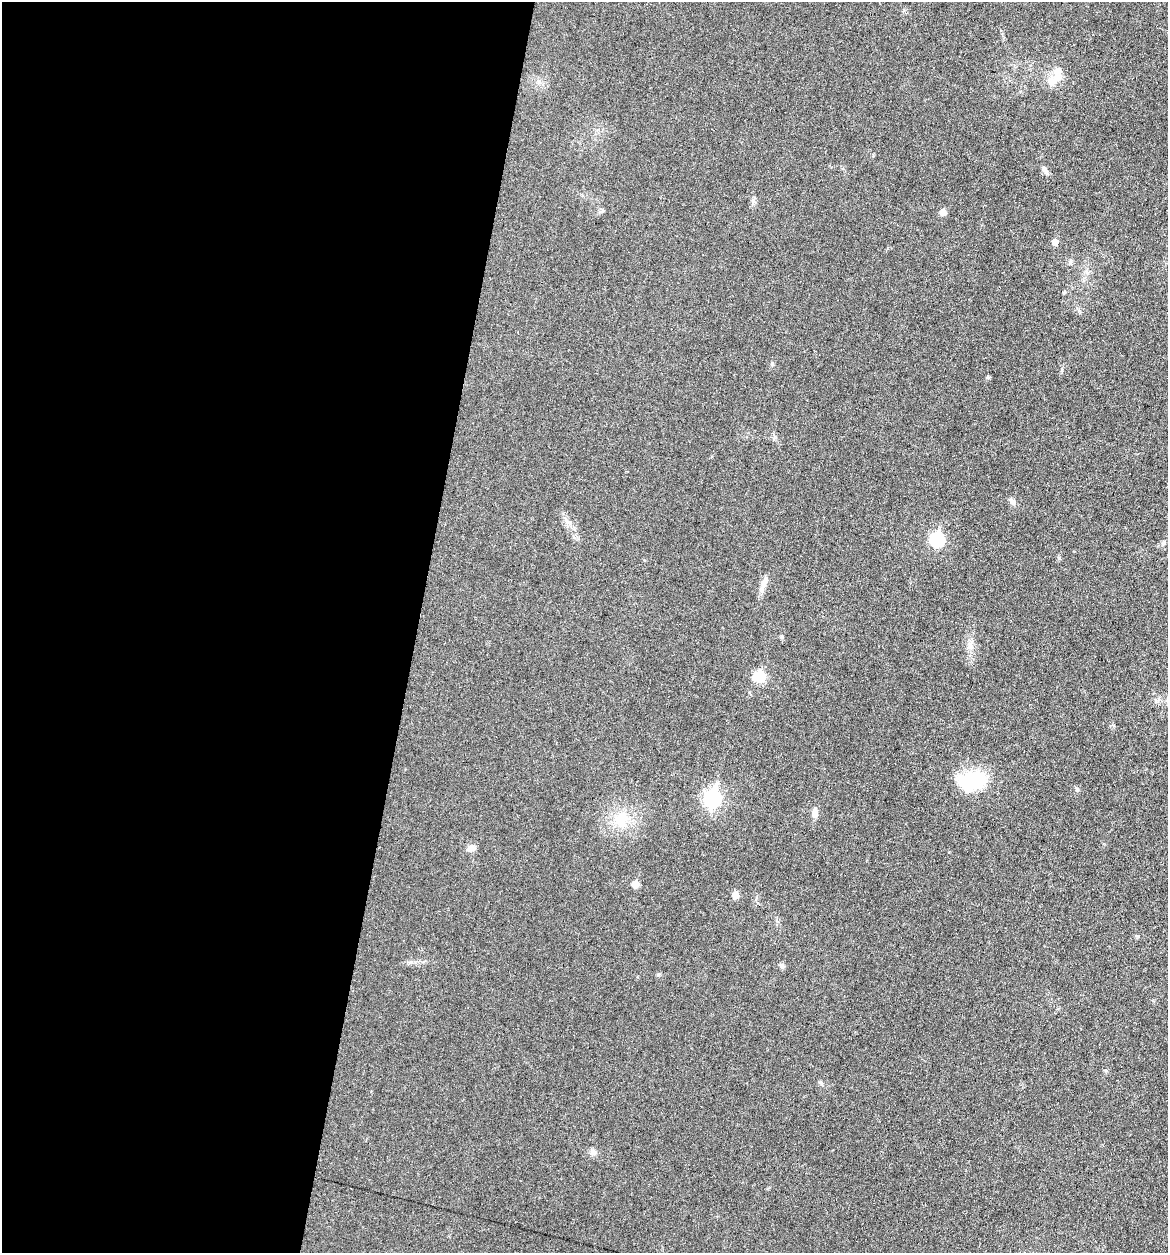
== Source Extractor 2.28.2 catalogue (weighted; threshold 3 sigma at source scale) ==
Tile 5 of 4 x 4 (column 1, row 2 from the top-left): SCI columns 119-1284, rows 2505-3755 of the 5027 x 5007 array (HDU 1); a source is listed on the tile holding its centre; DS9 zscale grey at full resolution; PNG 1170 x 1255 px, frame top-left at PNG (2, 2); no overlay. Shown black and unused: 36% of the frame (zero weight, under 3 of 6 exposures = <1% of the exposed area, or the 3 px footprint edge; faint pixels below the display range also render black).
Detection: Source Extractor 2.28.2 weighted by HDU 2 'WHT'; one run over the whole footprint, this tile lists its part. Background 0.0454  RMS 0.0044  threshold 0.0179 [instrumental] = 3 sigma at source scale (4.09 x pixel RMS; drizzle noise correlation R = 1.36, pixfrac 0.8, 0.05/0.05 arcsec/px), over >= 5 px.
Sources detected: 26; all 26 listed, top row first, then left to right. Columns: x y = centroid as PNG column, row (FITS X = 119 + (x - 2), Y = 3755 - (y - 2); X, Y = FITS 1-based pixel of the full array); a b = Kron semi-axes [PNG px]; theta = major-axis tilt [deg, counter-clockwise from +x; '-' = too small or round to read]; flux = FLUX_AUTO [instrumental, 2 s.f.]
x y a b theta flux
1055 79 27 11 40 5.9
1046 172 8 5 -35 1.1
753 201 7 4 -47 0.9
943 212 5 5 - 3.7
1055 242 6 5 - 2.9
772 364 6 4 -46 0.54
1062 370 6 3 -72 0.51
988 377 5 4 - 0.64
1012 501 9 6 -45 1.8
937 539 7 7 - 41
763 586 22 7 74 2.8
970 645 12 7 83 2.2
759 676 11 10 - 9.4
971 781 37 23 15 20
1077 790 6 5 - 0.65
712 799 9 7 76 98
815 812 12 7 -89 2.5
621 819 20 17 37 10
470 848 9 7 18 2.4
635 884 5 5 - 5.3
735 895 5 5 - 5.3
1137 936 5 4 - 0.49
782 966 7 6 - 1
1105 1070 5 3 - 0.45
821 1083 6 4 -46 0.66
593 1152 9 8 - 1.6
Unlisted compact peaks at least as high as the median listed source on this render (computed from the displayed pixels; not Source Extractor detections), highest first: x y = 1059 558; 658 975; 411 962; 782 637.